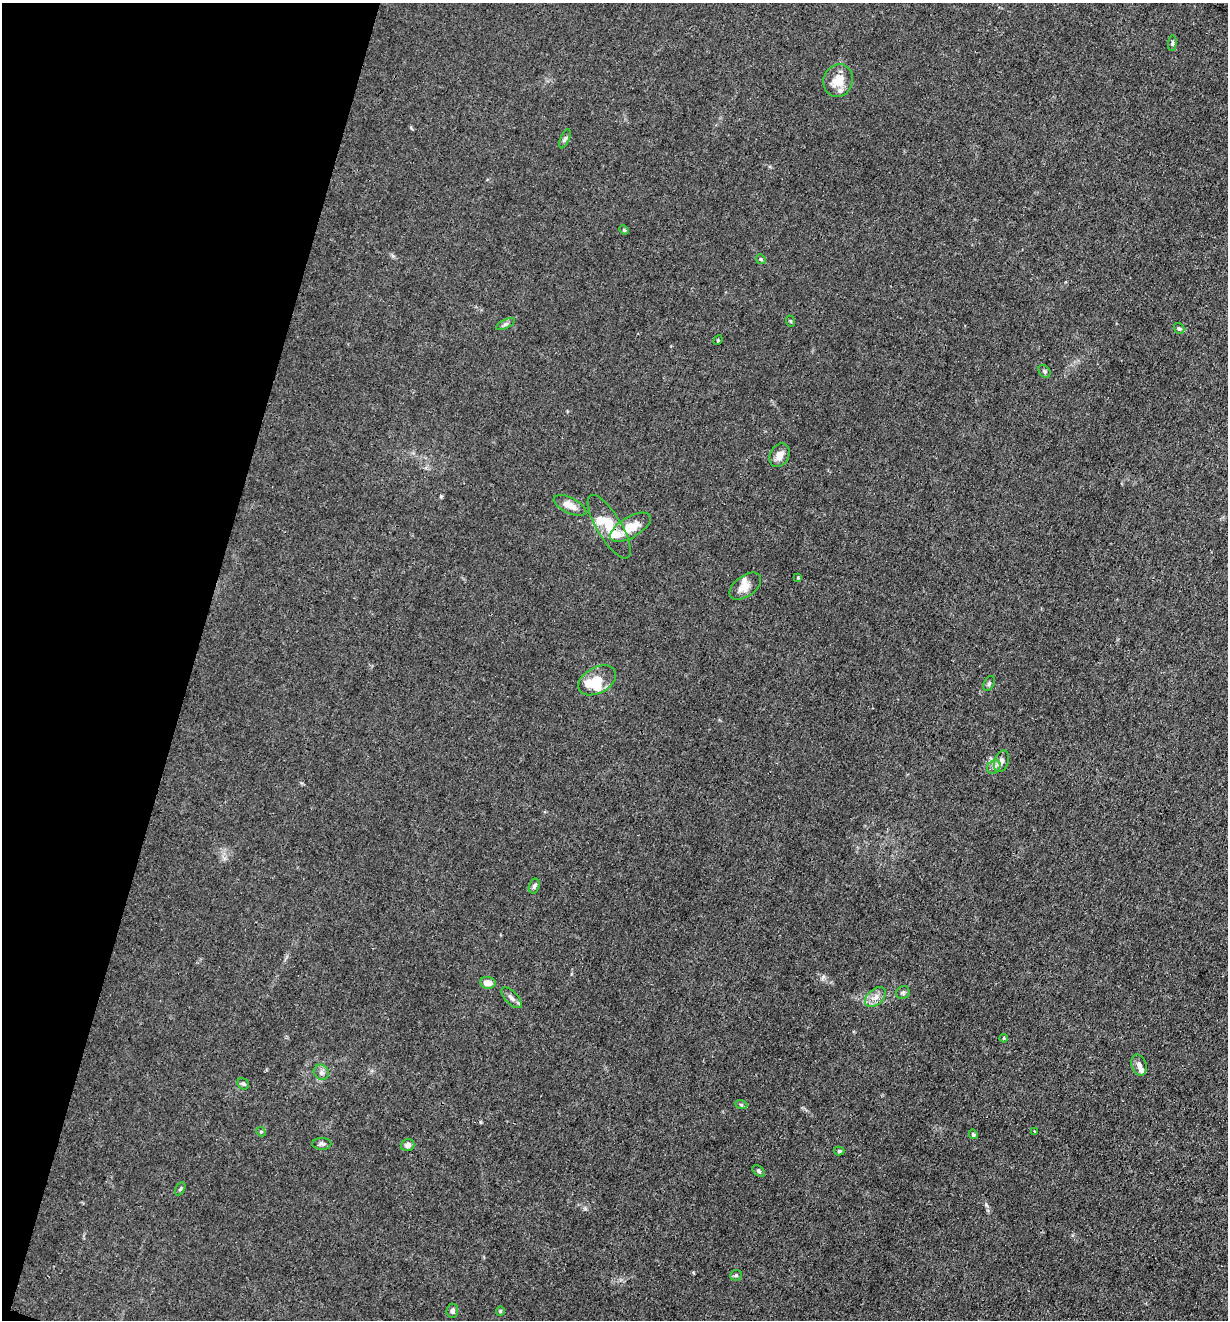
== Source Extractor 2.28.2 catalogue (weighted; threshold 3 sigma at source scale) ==
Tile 9 of 4 x 4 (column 1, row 3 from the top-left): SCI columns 131-1356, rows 1319-2636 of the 5293 x 5273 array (HDU 1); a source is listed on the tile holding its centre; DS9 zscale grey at full resolution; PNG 1230 x 1322 px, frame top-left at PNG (2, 3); each listed source drawn as its Kron ellipse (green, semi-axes under 4 px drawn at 4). Shown black and unused: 16% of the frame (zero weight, under 3 of 4 exposures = <1% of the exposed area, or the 3 px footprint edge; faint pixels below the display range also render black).
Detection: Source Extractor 2.28.2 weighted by HDU 2 'WHT'; one run over the whole footprint, this tile lists its part. Background 0.0242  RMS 0.003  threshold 0.0133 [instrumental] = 3 sigma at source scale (4.5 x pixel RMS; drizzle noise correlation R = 1.50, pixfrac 1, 0.05/0.05 arcsec/px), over >= 5 px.
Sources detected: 47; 3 inside a brighter object's white glare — neither listed nor drawn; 3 inside a brighter listed object's ellipse — not listed separately; the other 41 listed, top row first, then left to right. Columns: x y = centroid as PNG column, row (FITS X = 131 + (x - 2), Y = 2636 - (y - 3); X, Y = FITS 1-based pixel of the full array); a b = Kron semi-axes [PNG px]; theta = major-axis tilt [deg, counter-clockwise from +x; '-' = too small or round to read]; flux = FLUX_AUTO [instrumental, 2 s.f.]
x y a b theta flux
1172 43 8 4 85 0.57
838 80 16 14 72 5.1
565 139 10 4 66 0.66
624 230 5 4 - 0.33
761 259 5 4 - 0.37
790 321 6 3 -71 0.28
506 324 10 4 27 0.76
1179 328 6 4 -54 0.51
718 340 5 4 - 0.31
1044 371 7 5 -52 0.6
780 455 12 9 62 2.2
570 505 18 7 -26 3.2
609 527 36 12 -59 9.3
630 527 23 10 30 6
798 577 4 4 - 0.3
745 586 18 10 37 2.8
597 680 20 13 30 4.9
989 683 8 5 63 0.58
1001 761 11 7 70 1.3
994 767 7 6 - 0.99
534 886 8 5 74 0.67
488 983 8 6 -6 2.9
903 993 7 6 - 0.63
876 997 12 8 42 2
511 998 13 6 -46 1.3
1004 1038 4 3 - 0.29
1139 1065 11 7 -70 1.5
321 1072 8 7 - 1.1
243 1084 6 5 - 0.52
741 1104 6 4 -20 0.41
1034 1131 2 2 - 0.3
261 1132 5 4 - 0.36
973 1134 5 4 - 0.43
322 1144 9 6 2 0.78
408 1145 7 6 - 1.2
839 1151 5 4 - 0.46
758 1171 7 5 -40 0.53
180 1189 7 4 60 0.52
736 1275 6 5 - 0.44
452 1311 7 6 - 0.93
500 1311 5 4 - 0.39
Overlapping masked pixels (flux is a lower limit): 1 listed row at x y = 609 527